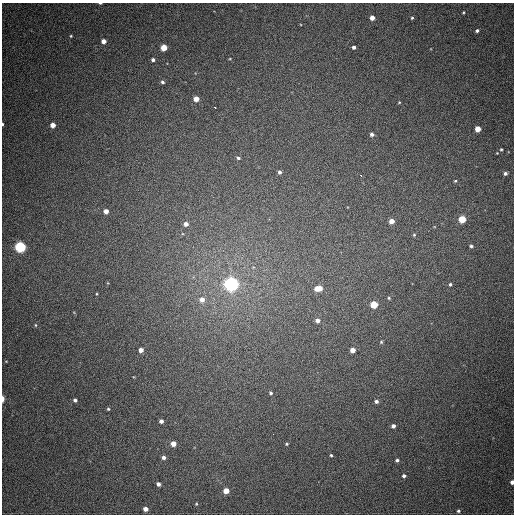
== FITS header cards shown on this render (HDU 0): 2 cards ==
NAXIS1  =                  512
NAXIS2  =                  512

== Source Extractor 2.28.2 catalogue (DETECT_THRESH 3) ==
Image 512 x 512 px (HDU 0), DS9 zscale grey, 1 PNG px = 1 image px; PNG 516 x 516 px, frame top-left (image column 1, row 512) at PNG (2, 3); no overlay
Background 504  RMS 14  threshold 42.3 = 3 sigma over >= 5 px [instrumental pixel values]
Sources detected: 64; all 64 listed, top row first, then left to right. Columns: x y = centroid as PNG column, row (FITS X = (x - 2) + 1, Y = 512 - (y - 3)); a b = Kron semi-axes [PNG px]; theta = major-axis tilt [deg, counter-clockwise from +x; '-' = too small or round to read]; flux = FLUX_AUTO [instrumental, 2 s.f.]
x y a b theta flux
100 3 3 2 - 860
463 12 3 2 - 920
372 18 4 4 - 6400
412 18 4 3 - 1100
477 31 3 3 - 1900
71 36 3 3 - 840
103 41 4 4 - 6700
164 47 4 4 - 19000
354 47 3 3 - 2700
153 60 4 3 - 2400
162 82 5 4 - 1900
196 99 4 4 - 9900
399 102 3 3 - 760
215 107 3 3 - 2300
2 124 4 2 - 1300
53 125 4 4 - 8600
478 129 4 4 - 13000
372 134 4 3 - 3000
501 149 3 3 - 1200
497 153 3 3 - 610
238 158 4 3 - 1800
280 172 4 4 - 2500
505 173 4 4 - 2500
360 175 3 2 - 3800
455 181 4 4 - 1100
106 211 4 4 - 6500
462 219 5 4 - 29000
391 221 4 4 - 8700
186 224 5 4 - 5000
414 235 4 4 - 1000
471 246 4 4 - 1900
20 247 5 5 - 160000
231 284 6 5 - 450000
450 284 4 3 - 1400
318 288 7 4 10 17000
96 294 3 3 - 830
389 298 4 3 - 1000
202 300 6 6 - 6400
374 305 5 4 - 30000
317 320 4 4 - 4400
35 325 5 3 - 1000
381 342 4 4 - 1100
141 350 4 4 - 6600
353 350 4 4 - 7900
271 393 4 4 - 1700
3 399 5 2 - 4400
75 400 4 3 - 2400
376 401 5 4 - 2700
108 409 4 3 - 1200
161 421 4 4 - 3900
393 426 4 4 - 3400
273 434 2 2 - 2600
173 444 4 4 - 9800
287 444 4 3 - 1100
331 455 3 3 - 1300
164 457 4 4 - 3400
397 460 4 4 - 2100
404 476 4 4 - 2400
512 482 4 3 - 3700
158 484 4 3 - 3400
226 491 4 4 - 13000
196 504 4 4 - 840
145 509 4 4 - 6300
458 511 4 4 - 1700
At the frame edge (FLAGS 8, measured only in part): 4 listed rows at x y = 100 3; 2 124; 3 399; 512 482